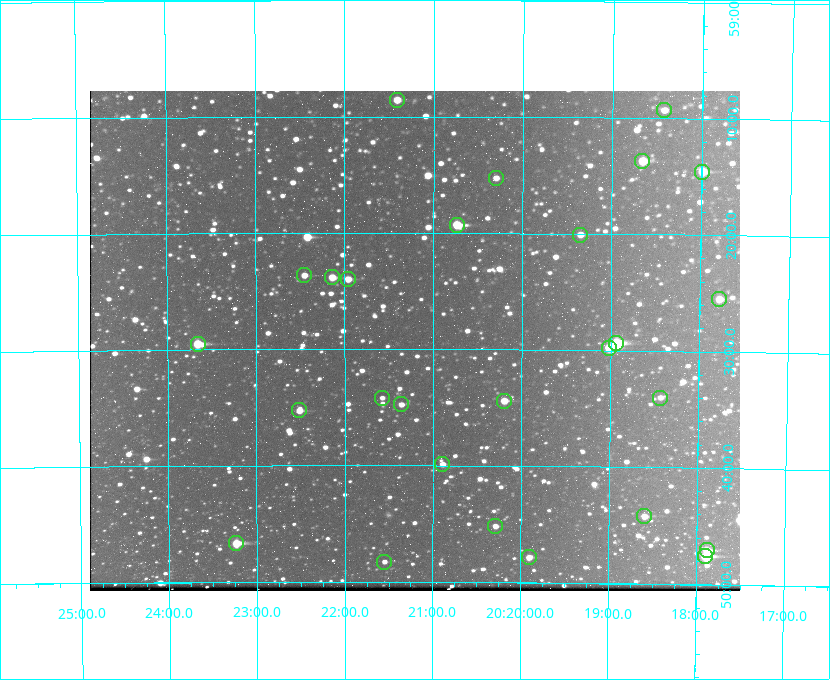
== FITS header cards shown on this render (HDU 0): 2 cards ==
NAXIS1  =                  650 / Width of table row in bytes
NAXIS2  =                  500 / Number of rows in table

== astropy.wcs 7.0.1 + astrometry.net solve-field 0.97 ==
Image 650 x 500 px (HDU 0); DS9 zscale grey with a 90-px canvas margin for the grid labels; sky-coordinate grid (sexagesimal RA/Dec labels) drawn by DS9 from the SOLVED WCS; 27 Tycho-2 reference stars matched to detected sources circled (green)
Header WCS: none
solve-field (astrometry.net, Tycho-2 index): SOLVED blind (the file carries no WCS)
Solved WCS: RA---TAN-SIP/DEC--TAN-SIP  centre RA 20:21:13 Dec +59:29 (305.30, +59.49 deg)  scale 5.16 arcsec/px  FOV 55.8' x 43.0'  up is +180 deg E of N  parity flipped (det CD > 0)
(file carries no celestial WCS; the grid is the blind solution)
Tycho-2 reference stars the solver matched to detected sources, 27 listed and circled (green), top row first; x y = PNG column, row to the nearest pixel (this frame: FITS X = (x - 90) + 1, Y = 500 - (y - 91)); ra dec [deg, ICRS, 3 dp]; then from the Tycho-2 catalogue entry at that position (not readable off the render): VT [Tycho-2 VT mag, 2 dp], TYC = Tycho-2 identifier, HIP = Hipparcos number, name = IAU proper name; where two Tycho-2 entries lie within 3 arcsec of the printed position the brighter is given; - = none
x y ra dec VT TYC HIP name
397 100 305.353 +59.143 10.51 3949-1307-1 - -
664 110 304.606 +59.155 10.95 3949-1673-1 - -
642 161 304.666 +59.228 9.63 3949-1325-1 - -
702 172 304.498 +59.243 9.91 3949-663-1 - -
496 178 305.075 +59.254 11.10 3949-857-1 - -
457 225 305.185 +59.322 8.95 3949-1869-1 - -
580 235 304.838 +59.335 10.93 3949-1877-1 - -
304 275 305.613 +59.394 10.81 3949-1261-1 - -
332 277 305.535 +59.397 10.37 3949-1383-1 - -
348 279 305.490 +59.400 10.79 3949-1179-1 - -
719 299 304.447 +59.425 10.97 3949-965-1 - -
616 343 304.733 +59.490 8.93 3949-1451-1 - -
198 344 305.915 +59.492 9.25 3949-1149-1 - -
609 348 304.755 +59.496 9.37 3949-615-1 - -
382 398 305.394 +59.570 11.70 3949-405-1 - -
660 398 304.607 +59.567 11.00 3949-1861-1 - -
504 401 305.049 +59.573 10.18 3949-1099-1 - -
401 404 305.340 +59.579 10.98 3949-39-1 - -
299 410 305.628 +59.588 10.19 3949-1517-1 - -
442 464 305.223 +59.664 11.52 3949-1631-1 - -
644 516 304.649 +59.737 10.61 3949-735-1 - -
495 526 305.073 +59.753 11.06 3949-89-1 - -
236 543 305.808 +59.778 8.73 3949-715-1 100545 -
707 550 304.470 +59.785 9.54 3949-1615-1 - -
705 556 304.474 +59.793 10.98 3949-1187-1 100048 -
529 557 304.976 +59.797 11.33 3949-1031-1 - -
384 562 305.387 +59.804 11.49 3949-285-1 - -